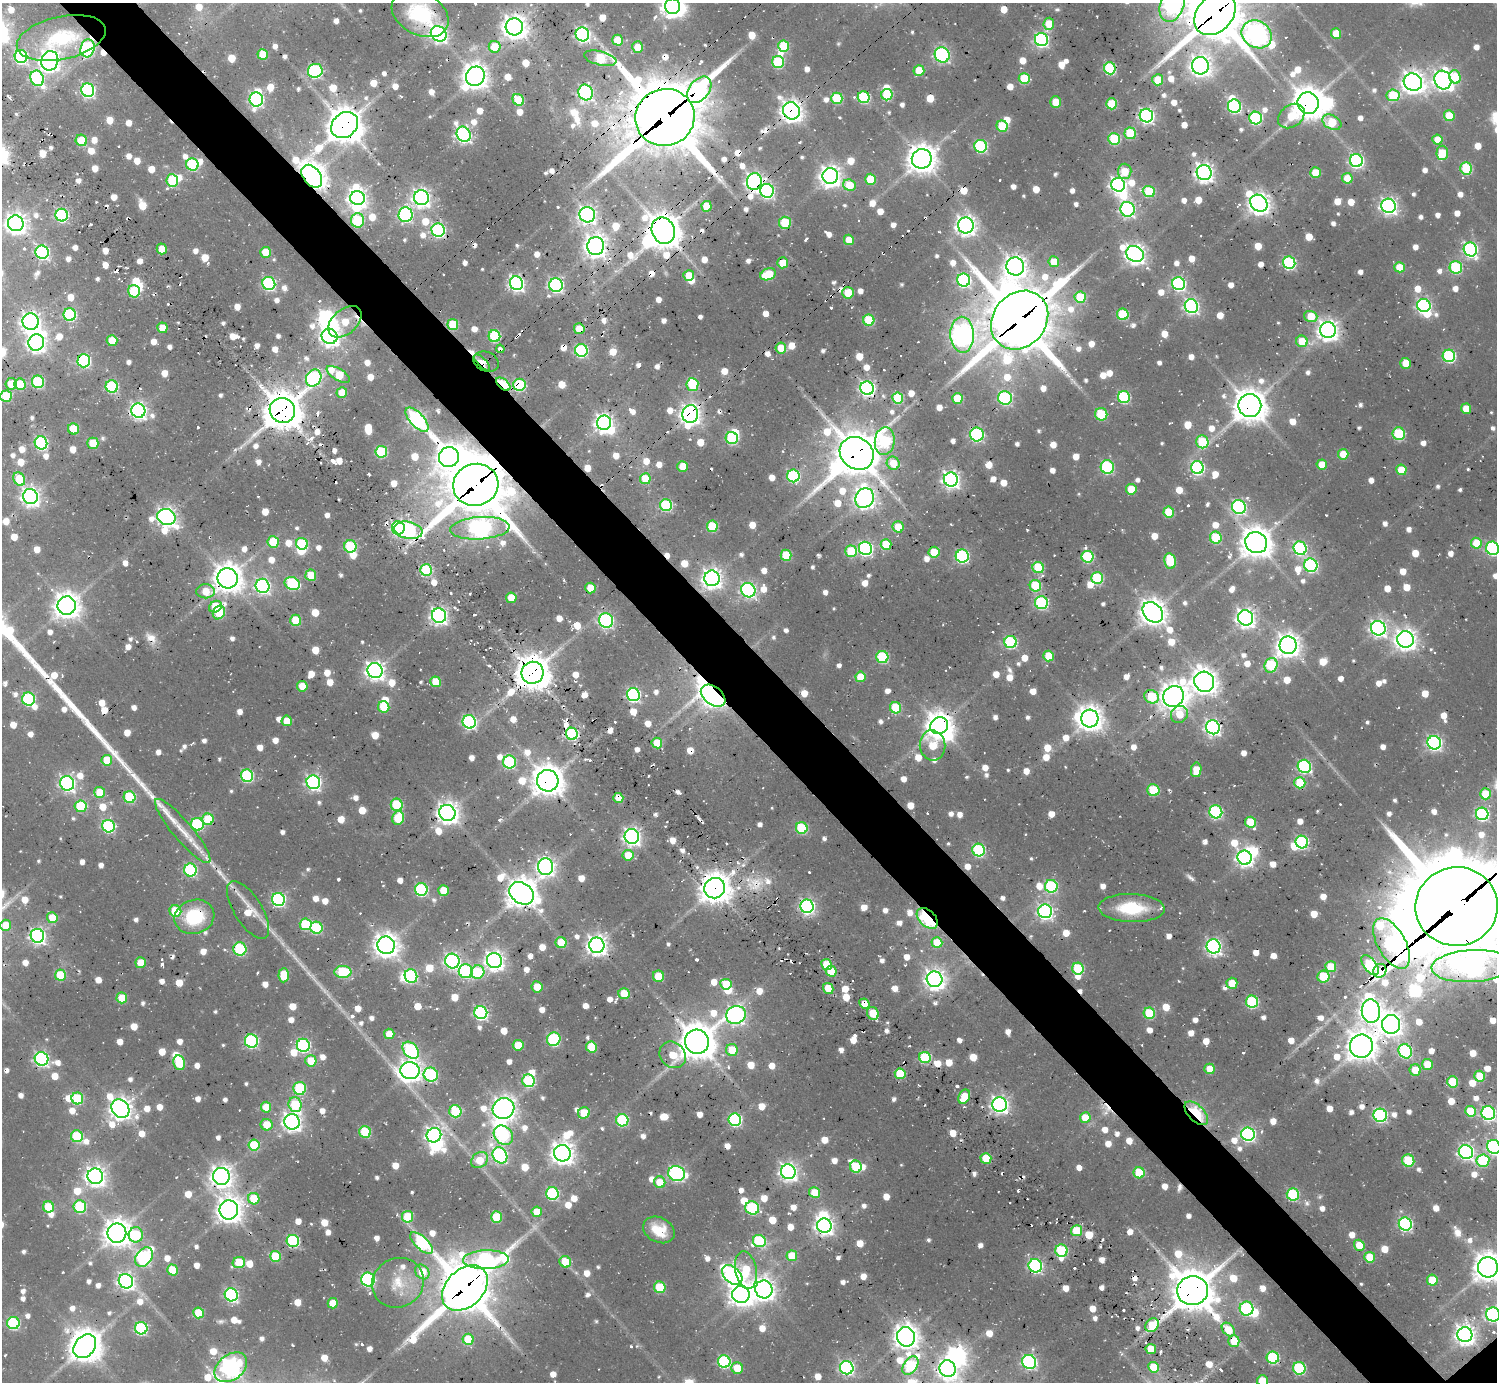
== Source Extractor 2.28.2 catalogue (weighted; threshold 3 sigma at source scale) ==
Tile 11 of 4 x 4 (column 3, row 3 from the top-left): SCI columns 3085-4579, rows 1886-3265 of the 6304 x 6320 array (HDU 1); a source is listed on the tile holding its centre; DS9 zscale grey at full resolution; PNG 1499 x 1384 px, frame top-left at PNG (2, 3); each listed source drawn as its Kron ellipse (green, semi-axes under 4 px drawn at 4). Shown black and unused: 5% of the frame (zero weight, under 2 of 3 exposures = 12% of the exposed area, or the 3 px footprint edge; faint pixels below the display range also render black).
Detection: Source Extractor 2.28.2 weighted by HDU 2 'WHT'; one run over the whole footprint, this tile lists its part. Background 0.0796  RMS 0.01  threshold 0.045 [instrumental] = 3 sigma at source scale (4.5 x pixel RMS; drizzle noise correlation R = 1.50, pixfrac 1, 0.05/0.05 arcsec/px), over >= 5 px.
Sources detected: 1409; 8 too faint to see at this stretch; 37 inside a brighter object's white glare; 49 cosmic-ray / hot-pixel residue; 6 long thin detections or spike segments (spike, bleed or trail) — neither listed nor drawn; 19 inside a brighter listed object's ellipse — not listed separately; of the other 1290, all 500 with FLUX_AUTO >= 22.7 (the completeness limit of this list) listed and drawn (790 fainter detections not listed), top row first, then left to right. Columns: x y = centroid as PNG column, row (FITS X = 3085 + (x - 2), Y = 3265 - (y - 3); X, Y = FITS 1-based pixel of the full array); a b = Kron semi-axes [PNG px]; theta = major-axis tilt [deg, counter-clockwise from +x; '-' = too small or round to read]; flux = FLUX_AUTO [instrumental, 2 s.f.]
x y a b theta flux
1172 5 17 11 70 350
673 6 8 7 - 690
420 14 30 21 -28 69
1215 14 24 17 48 5200
1049 24 6 5 - 29
514 27 8 8 - 1100
1336 33 5 5 - 29
439 34 8 7 - 450
582 34 7 6 - 280
1257 34 16 13 -32 730
61 38 45 21 12 82
618 40 5 5 - 30
1041 40 7 6 - 260
784 46 6 5 - 55
495 47 6 6 - 29
638 47 6 5 - 25
87 48 9 7 75 160
263 55 5 5 - 30
942 55 8 7 - 200
21 57 6 6 - 190
600 58 16 7 -14 80
50 61 10 8 72 640
778 62 6 6 - 81
1200 66 9 8 - 700
1110 68 6 5 - 110
919 70 5 5 - 26
315 71 7 7 - 180
475 76 10 9 - 1100
1455 77 7 5 -72 39
37 78 8 6 -61 180
1024 79 5 5 - 55
1158 80 5 5 - 34
1443 80 9 8 - 590
1413 82 9 8 - 910
88 90 7 6 - 230
699 90 15 10 51 210
586 92 8 7 - 240
887 95 5 5 - 60
1393 95 6 6 - 59
864 97 6 6 - 110
837 98 6 5 - 61
256 99 7 6 - 230
518 100 6 5 - 51
1056 102 5 5 - 24
1308 103 11 10 - 1900
1112 104 5 5 - 49
1234 106 7 6 - 160
792 111 9 8 - 830
1146 116 7 6 - 330
1291 116 14 11 37 31
1449 116 5 5 - 34
665 117 30 28 21 8700
1256 118 6 6 - 140
1332 122 10 7 -29 40
345 125 14 11 42 2300
1002 126 5 5 - 49
1130 133 6 5 - 51
464 134 8 6 -58 320
1114 139 6 5 - 73
81 140 6 5 - 30
1437 140 5 5 - 23
981 146 6 6 - 140
1442 153 7 6 - 34
922 159 10 10 - 1400
1356 161 6 6 - 220
192 164 6 6 - 93
1466 168 6 6 - 78
1125 171 8 6 -88 23
1204 172 7 7 - 570
1315 173 5 5 - 32
312 176 13 8 -53 1400
830 176 8 8 - 770
1347 178 5 5 - 29
870 179 5 5 - 40
172 181 6 5 - 70
754 182 8 7 - 540
849 185 6 5 - 33
1118 185 7 6 - 400
767 191 7 6 - 230
1149 191 6 5 - 65
421 197 7 7 - 520
357 198 7 7 - 580
1259 203 9 7 -43 860
707 206 5 5 - 34
1389 206 7 7 - 420
1127 209 7 7 - 260
62 215 6 6 - 190
405 215 7 7 - 240
587 215 8 7 - 420
358 220 7 6 - 84
16 223 8 8 - 750
785 223 6 6 - 49
966 225 8 7 - 640
438 230 7 6 - 220
663 231 13 11 -66 2200
849 240 5 5 - 23
596 246 9 8 - 830
162 249 5 5 - 25
1470 249 7 6 - 270
42 252 7 6 - 220
265 252 5 5 - 27
1135 254 9 7 -33 700
1054 262 5 5 - 25
783 263 5 5 - 25
1289 263 6 6 - 160
1015 266 9 8 - 880
1399 267 5 5 - 29
1456 267 6 6 - 89
768 274 8 5 23 55
689 276 5 5 - 29
964 280 6 6 - 200
269 283 7 6 - 170
516 283 7 6 - 330
1179 284 6 6 - 200
556 285 7 6 - 270
134 291 6 6 - 49
848 293 6 5 - 31
1080 297 6 5 - 54
1191 306 7 6 - 310
1424 306 7 6 - 260
1123 314 6 5 - 65
70 315 6 6 - 130
1311 316 7 5 -18 30
869 320 6 5 - 67
1020 320 31 26 49 6600
31 322 8 8 - 550
345 322 19 12 41 27
453 325 5 5 - 46
162 328 5 5 - 23
579 329 5 5 - 27
1328 330 8 8 - 760
962 335 18 11 -87 660
330 336 8 7 - 590
494 336 6 6 - 110
112 341 5 5 - 28
1302 341 6 5 - 28
36 343 8 8 - 580
781 348 5 5 - 26
500 349 4 3 - 29
581 350 6 6 - 160
1449 356 6 6 - 140
84 361 6 6 - 160
486 362 13 9 -21 34
482 363 10 3 -45 43
1406 363 5 5 - 25
338 374 13 6 -31 47
314 378 9 7 57 200
38 382 6 6 - 100
11 384 5 5 - 23
20 384 6 5 - 43
503 384 8 5 -39 96
519 385 6 6 - 100
692 385 6 6 - 65
112 386 6 6 - 120
867 388 7 6 - 350
342 393 5 5 - 30
6 396 6 6 - 54
1124 397 6 6 - 110
898 398 6 5 - 75
1005 398 7 6 - 150
957 399 5 5 - 41
1250 406 11 11 - 1900
1466 409 5 5 - 25
282 410 13 12 - 2800
138 411 7 7 - 380
690 414 9 8 - 750
1101 414 6 6 - 57
417 420 15 7 -47 340
604 423 7 7 - 510
73 429 6 5 - 36
1399 434 6 6 - 80
977 435 7 7 - 170
732 438 6 6 - 100
885 441 14 10 83 120
1202 442 6 6 - 63
41 443 6 6 - 190
93 443 5 5 - 32
381 452 6 6 - 86
857 453 18 15 -38 3600
1343 454 5 5 - 28
449 457 10 10 - 1100
893 463 7 6 - 25
1322 465 5 5 - 25
683 466 5 5 - 26
1107 467 7 6 - 140
1197 468 6 6 - 190
1401 470 5 5 - 31
793 476 6 6 - 130
19 479 7 5 -64 40
645 479 5 5 - 33
951 479 7 7 - 480
476 485 22 21 - 6200
1131 489 5 5 - 28
30 497 8 7 - 540
865 498 10 9 - 720
666 505 6 6 - 110
1239 507 7 6 - 200
1169 512 5 5 - 45
166 517 9 8 - 600
712 526 6 5 - 56
898 527 6 5 - 25
398 528 6 6 - 270
480 528 30 11 4 450
408 530 14 8 -10 170
1216 538 6 6 - 50
273 542 6 5 - 46
1256 542 11 10 - 1700
1476 543 5 5 - 33
302 544 6 5 - 82
886 544 5 5 - 51
350 546 6 6 - 82
865 548 7 6 - 250
1300 548 7 6 - 180
1492 548 7 6 - 170
851 551 6 5 - 53
934 552 5 5 - 37
786 555 5 5 - 47
962 556 6 6 - 170
1088 557 6 6 - 89
1170 561 8 5 -79 52
1311 565 7 6 - 190
1038 568 6 5 - 64
426 570 6 5 - 99
311 575 5 5 - 25
228 578 10 10 - 1500
712 578 8 7 - 660
1097 578 6 6 - 93
292 583 8 6 -24 120
262 586 7 7 - 300
1035 586 6 5 - 65
590 588 5 5 - 29
748 590 7 7 - 260
206 591 9 7 0 26
511 598 5 5 - 27
1041 603 6 6 - 130
67 606 9 9 - 1200
215 607 7 5 32 34
219 612 7 5 60 51
1153 612 11 9 -47 1300
439 616 7 7 - 420
1245 618 8 7 - 550
296 620 5 5 - 46
606 621 7 7 - 210
1378 628 7 7 - 400
1405 639 8 8 - 780
1010 642 6 6 - 130
1288 645 8 8 - 980
1049 656 5 5 - 35
882 657 6 6 - 95
1271 665 7 6 - 79
375 671 8 7 - 580
532 673 11 11 - 2200
860 677 5 5 - 32
436 682 5 5 - 40
1204 682 10 9 - 1100
302 686 5 5 - 24
633 695 6 6 - 200
713 696 14 9 -38 830
1173 696 11 10 - 1200
1152 697 7 6 - 54
28 699 6 6 - 130
384 707 6 5 - 36
896 708 6 5 - 49
1179 714 9 8 - 25
1090 718 9 8 - 1100
287 721 5 5 - 25
469 722 7 6 - 200
939 726 9 8 - 1500
1213 727 7 6 - 340
572 734 6 6 - 140
657 743 5 5 - 35
1434 743 7 6 - 290
933 745 15 12 -80 33
107 760 5 5 - 32
509 762 6 6 - 110
1304 766 7 6 - 170
1196 770 7 5 80 25
247 776 6 6 - 130
548 781 11 10 - 1700
313 782 7 6 - 300
67 783 7 7 - 330
1300 783 5 5 - 51
1153 790 6 6 - 50
100 792 5 5 - 34
1485 794 5 5 - 32
130 797 6 6 - 86
618 798 5 5 - 28
397 805 6 6 - 72
81 806 6 6 - 69
1216 812 6 6 - 150
447 813 8 8 - 840
1482 814 6 6 - 160
398 818 7 5 70 46
208 819 6 5 - 44
1250 822 5 5 - 43
197 824 6 6 - 120
108 826 6 6 - 140
802 828 6 5 - 78
183 831 41 9 -50 23
632 837 7 7 - 500
1302 842 6 6 - 150
979 850 6 6 - 130
628 855 5 5 - 24
1245 858 7 7 - 450
546 867 8 7 - 480
190 870 6 6 - 140
1051 886 6 6 - 120
715 888 10 10 - 1700
421 889 6 6 - 150
443 890 5 5 - 24
522 893 13 10 -37 1700
278 899 6 6 - 200
807 906 7 6 - 300
1457 906 41 39 7 19000
1131 908 33 14 -2 56
248 910 33 14 -58 26
175 911 6 5 - 52
1045 911 7 7 - 330
194 917 20 17 19 63
52 918 5 5 - 26
927 918 12 8 -44 180
306 924 6 6 - 69
6 925 5 5 - 25
316 928 6 6 - 89
37 936 7 6 - 360
561 943 5 5 - 32
937 943 5 5 - 34
1391 943 28 14 -61 280
386 945 9 8 - 1100
597 945 8 7 - 730
1213 946 7 7 - 330
240 949 6 6 - 99
494 960 8 7 - 620
452 961 7 7 - 330
141 963 5 5 - 28
826 964 5 5 - 25
1370 965 12 6 -52 130
1471 966 40 16 3 700
1331 967 5 5 - 35
1078 969 6 5 - 70
466 971 7 7 - 140
831 971 5 5 - 29
1380 971 7 6 - 810
343 972 8 6 2 76
478 972 7 6 - 65
60 975 5 5 - 47
284 975 7 5 87 42
411 976 7 6 - 100
658 976 6 5 - 39
1323 977 6 6 - 49
935 979 8 7 - 710
1232 983 5 5 - 29
726 984 5 5 - 36
537 987 5 5 - 24
828 988 5 5 - 28
624 994 5 5 - 28
122 998 5 5 - 36
1252 1002 6 6 - 110
864 1004 5 4 - 24
1371 1011 12 9 -84 860
481 1013 6 6 - 210
873 1013 7 5 -65 34
1149 1013 5 5 - 63
736 1015 10 9 - 370
1391 1024 9 9 - 870
389 1034 5 5 - 23
554 1039 7 6 - 130
251 1041 7 6 - 160
697 1042 12 12 - 2400
303 1045 6 6 - 190
518 1045 5 5 - 35
1361 1046 12 11 - 1500
591 1047 5 5 - 51
411 1050 9 6 -49 160
732 1050 6 6 - 27
1405 1051 7 6 - 150
673 1055 14 12 -48 30
925 1058 6 5 - 90
41 1059 7 6 - 260
311 1061 5 5 - 31
179 1063 7 6 - 47
1427 1064 5 5 - 23
1210 1069 5 5 - 26
1415 1070 6 5 - 24
410 1071 9 8 - 820
431 1074 7 7 - 140
900 1074 5 5 - 52
1480 1076 5 5 - 38
529 1081 6 6 - 100
1452 1082 5 5 - 39
300 1088 6 6 - 85
964 1097 7 5 63 35
77 1098 6 6 - 70
295 1105 7 6 - 57
1000 1105 7 7 - 460
266 1107 5 5 - 28
504 1108 11 10 - 1000
120 1109 10 8 -50 840
455 1111 6 6 - 71
1470 1111 5 5 - 34
584 1113 6 5 - 39
1196 1113 15 8 -45 82
1488 1113 7 6 - 250
1380 1115 6 6 - 210
1085 1118 5 5 - 29
622 1120 6 6 - 110
735 1120 6 6 - 180
292 1122 8 7 - 600
267 1125 6 6 - 26
365 1132 6 5 - 64
1248 1134 7 6 - 260
434 1135 7 7 - 490
503 1135 11 8 -46 100
77 1136 6 6 - 77
254 1145 6 5 - 58
1494 1147 7 6 - 250
1466 1152 7 7 - 310
562 1153 8 8 - 860
500 1155 8 7 - 260
986 1158 5 5 - 39
480 1160 9 7 42 26
1408 1161 6 6 - 56
1483 1161 6 6 - 88
856 1167 6 6 - 54
788 1172 7 7 - 500
1139 1173 5 5 - 51
677 1174 8 7 - 260
95 1176 8 7 - 690
221 1176 8 8 - 850
660 1182 6 5 - 23
815 1193 5 5 - 31
552 1194 6 6 - 130
1293 1194 6 6 - 100
254 1199 6 5 - 34
48 1207 5 5 - 51
80 1207 6 6 - 97
752 1208 7 6 - 98
229 1210 9 9 - 1200
537 1212 5 5 - 26
408 1217 6 5 - 54
496 1217 5 5 - 50
1405 1224 6 6 - 210
824 1226 7 7 - 520
659 1230 17 12 -27 27
1077 1231 5 5 - 43
117 1233 9 9 - 1200
136 1235 7 7 - 70
293 1241 6 6 - 140
759 1241 6 6 - 99
421 1243 14 6 -42 140
1359 1245 5 5 - 25
1061 1251 6 6 - 77
275 1256 5 5 - 47
792 1256 5 5 - 29
144 1257 10 7 53 220
1370 1257 5 5 - 32
486 1260 23 9 2 250
239 1262 6 5 - 50
565 1262 6 5 - 30
1035 1266 7 6 - 210
1488 1267 10 10 - 1400
172 1270 5 5 - 34
746 1270 19 10 -79 35
422 1272 8 6 -48 33
732 1275 12 7 -43 450
368 1279 7 6 - 170
1432 1280 5 5 - 32
126 1281 7 7 - 410
398 1283 26 24 31 39
660 1287 6 5 - 44
465 1288 26 18 45 4800
764 1289 9 8 - 820
1193 1291 15 14 - 3300
741 1294 9 8 - 900
231 1295 7 6 - 210
333 1303 5 5 - 27
1247 1309 7 7 - 130
199 1313 5 5 - 50
1493 1314 7 7 - 250
13 1323 6 6 - 130
1152 1325 7 6 - 37
141 1328 6 6 - 130
1228 1330 8 5 -48 27
1465 1335 7 7 - 690
906 1337 10 9 - 1000
468 1339 5 5 - 47
1234 1341 6 5 - 32
85 1346 13 10 50 2200
1151 1349 5 5 - 26
1273 1358 6 6 - 110
724 1361 6 6 - 140
1029 1362 7 6 - 230
910 1366 10 6 56 100
231 1367 18 12 37 650
1154 1367 5 5 - 33
737 1368 6 5 - 24
847 1368 7 6 - 260
1299 1368 6 6 - 110
948 1369 8 8 - 560
1262 1381 5 5 - 29
Overlapping masked pixels (flux is a lower limit): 71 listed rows (the first 20) at x y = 1172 5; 1215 14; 87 48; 1200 66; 88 90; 699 90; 1308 103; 792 111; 665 117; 345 125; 312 176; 754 182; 767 191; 1259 203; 785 223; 663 231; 596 246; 42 252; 516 283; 1191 306
Isophote crosses this tile's border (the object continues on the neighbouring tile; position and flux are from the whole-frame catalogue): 14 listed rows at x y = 1172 5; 673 6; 420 14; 1215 14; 6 396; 1492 548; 1457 906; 1471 966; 1494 1147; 1488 1267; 1493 1314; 231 1367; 948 1369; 1262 1381